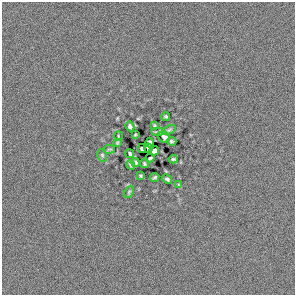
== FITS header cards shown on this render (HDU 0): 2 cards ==
NAXIS1  =                  293
NAXIS2  =                  293

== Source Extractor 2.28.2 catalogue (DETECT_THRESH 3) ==
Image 293 x 293 px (HDU 0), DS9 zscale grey, 1 PNG px = 1 image px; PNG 297 x 297 px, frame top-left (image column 1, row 293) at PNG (2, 2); each listed source drawn as its Kron ellipse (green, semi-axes under 4 px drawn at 4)
Background 0.0243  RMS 1.3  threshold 3.75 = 3 sigma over >= 5 px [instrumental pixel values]
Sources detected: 27; all 27 listed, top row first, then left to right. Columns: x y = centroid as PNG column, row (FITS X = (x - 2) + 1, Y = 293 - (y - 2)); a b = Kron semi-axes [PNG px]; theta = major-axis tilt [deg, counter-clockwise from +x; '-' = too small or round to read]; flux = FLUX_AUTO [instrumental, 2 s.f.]
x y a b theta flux
166 117 4 3 - 130
154 125 4 3 - 110
130 126 5 4 - 210
169 130 7 3 24 120
158 132 6 3 0 120
135 135 3 2 - 81
118 136 4 3 - 70
164 137 6 5 - 190
172 141 4 3 - 150
118 142 4 3 - 110
150 143 5 4 - 140
148 148 5 3 - 99
109 149 6 3 9 110
142 149 4 4 - 160
154 151 5 4 - 510
130 154 4 3 - 130
102 155 6 5 - 130
150 158 4 2 - 110
173 159 4 3 - 130
136 162 4 3 - 130
144 164 4 3 - 130
131 165 5 3 - 180
141 176 4 3 - 110
155 177 5 3 - 140
167 179 5 3 - 170
179 185 3 3 - 100
129 192 6 4 64 130